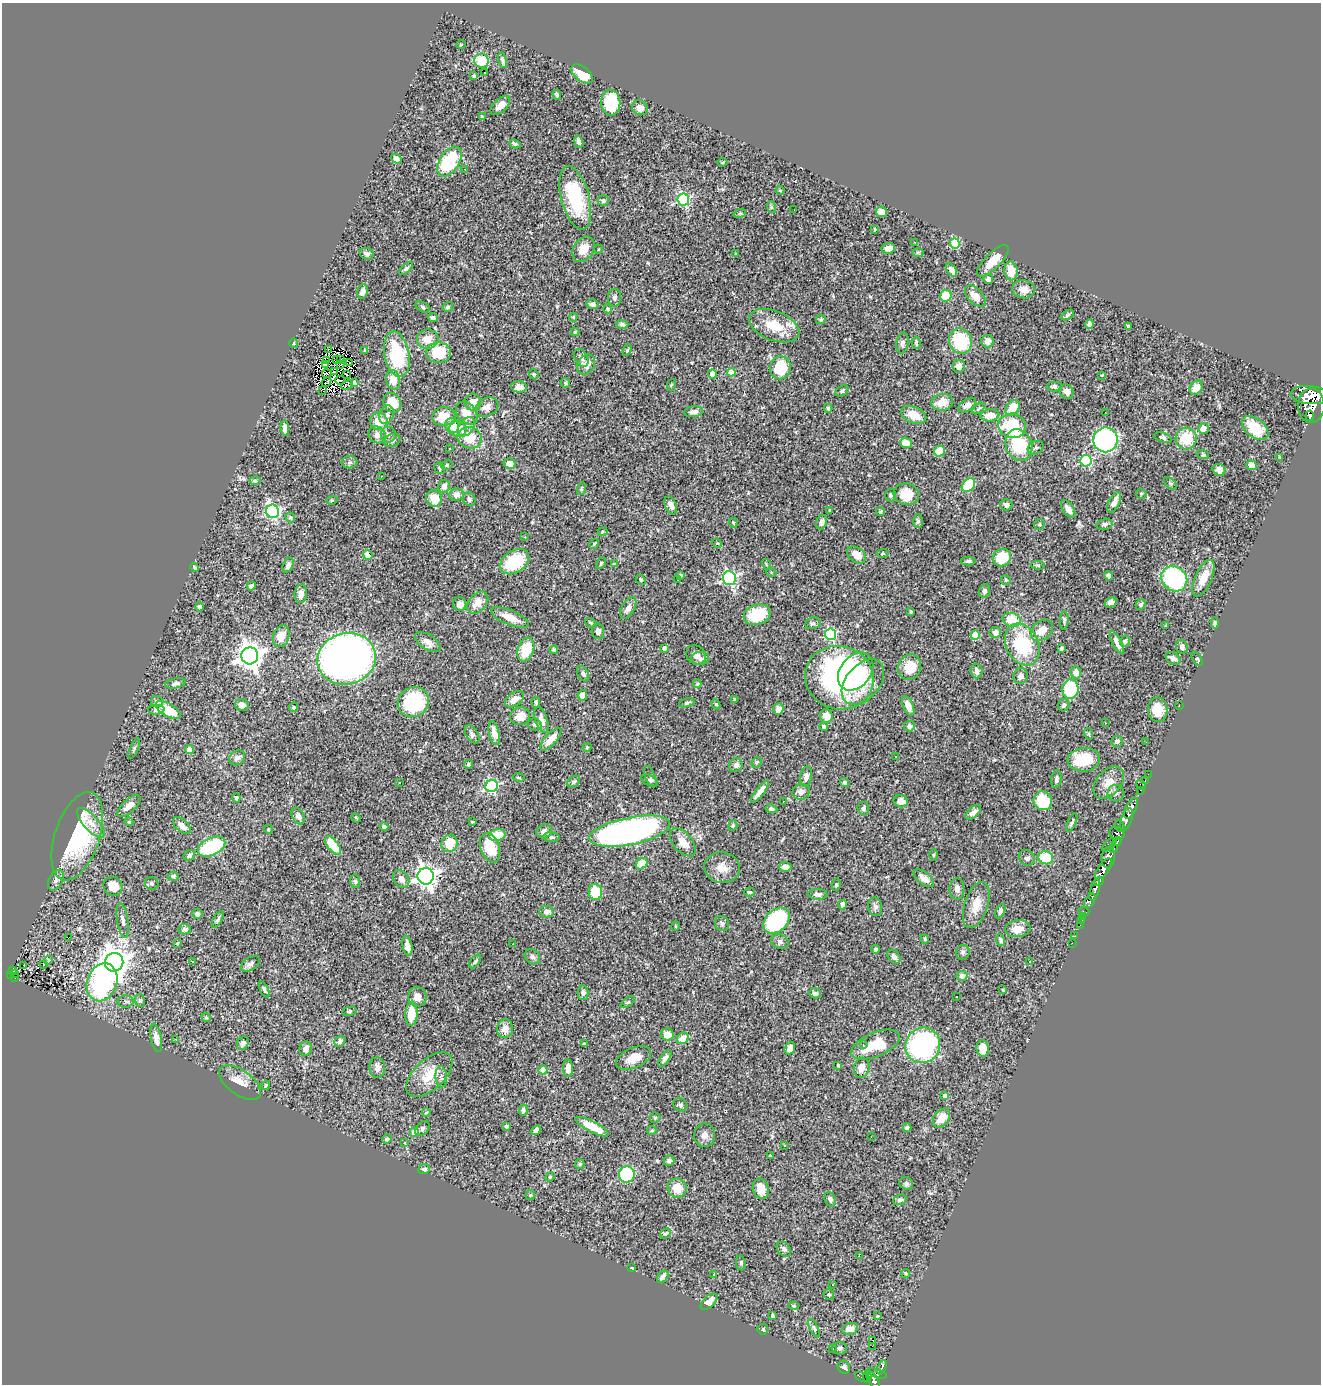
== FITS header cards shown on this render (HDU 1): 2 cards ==
NAXIS1  =                 1319
NAXIS2  =                 1382

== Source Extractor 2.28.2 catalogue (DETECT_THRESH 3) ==
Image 1319 x 1382 px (HDU 1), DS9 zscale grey, 1 PNG px = 1 image px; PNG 1323 x 1386 px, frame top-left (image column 1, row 1382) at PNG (2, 3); each listed source drawn as its Kron ellipse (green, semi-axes under 4 px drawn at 4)
Background 0.717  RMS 0.027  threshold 0.0795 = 3 sigma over >= 5 px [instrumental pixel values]
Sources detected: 507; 4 with non-positive FLUX_AUTO (blend fragments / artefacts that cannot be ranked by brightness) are neither listed nor drawn; of the other 503, the 500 brightest by FLUX_AUTO listed and drawn (3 fainter detections omitted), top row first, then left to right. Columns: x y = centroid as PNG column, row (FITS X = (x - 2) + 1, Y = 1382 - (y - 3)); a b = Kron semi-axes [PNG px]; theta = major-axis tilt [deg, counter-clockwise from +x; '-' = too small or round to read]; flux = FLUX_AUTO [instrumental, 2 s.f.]
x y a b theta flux
461 44 5 3 - 1.4
502 60 8 4 -75 4.4
481 61 7 7 - 37
485 73 3 2 - 3.7
582 74 12 7 -38 44
474 76 4 3 - 2.2
557 95 5 4 - 2.8
611 103 13 9 -89 74
500 105 12 6 44 13
640 108 8 7 - 10
482 117 4 3 - 2.2
579 142 6 4 -70 6.1
515 144 6 4 -26 3.4
396 159 5 4 - 8.7
449 161 16 9 57 120
723 162 5 3 - 2
465 169 3 2 - 2.3
780 190 4 4 - 1.9
575 198 32 14 -75 110
683 199 6 5 - 240
603 201 5 5 - 4
771 207 6 4 -72 2.1
794 210 3 2 - 2.1
881 212 6 5 - 14
740 213 6 4 18 2.2
875 229 4 2 - 1.3
914 243 3 2 - 0.94
955 243 5 5 - 100
888 248 7 5 11 7.9
583 249 13 10 56 28
599 249 4 3 - 1.4
918 252 6 4 1 2
367 254 7 5 -20 4.6
736 254 3 2 - 1.8
993 261 21 7 45 25
406 268 8 4 41 4.2
952 270 8 4 -57 7.4
1011 271 9 6 -84 24
988 279 5 4 - 7.7
1024 289 11 9 -10 17
362 291 7 5 75 9
946 296 6 5 - 47
975 296 13 7 -45 20
614 298 9 6 90 5.3
593 304 6 5 - 7.2
423 307 7 5 -29 3.1
448 307 5 4 - 3.2
608 309 4 4 - 5
1067 315 7 4 29 3.1
573 317 4 4 - 1.6
433 318 5 4 - 4.4
821 319 5 4 - 2.7
622 324 6 4 -3 6.7
1089 324 5 4 - 5.7
774 326 26 15 -21 54
1128 326 3 3 - 3.6
575 332 4 4 - 2.1
428 339 10 9 - 22
960 341 13 11 -67 110
987 341 6 6 - 13
294 343 5 3 - 1.7
902 343 10 6 81 5.8
916 343 6 2 -84 2.7
328 349 2 2 - 1.4
365 350 4 3 - 2
627 350 6 4 63 2.5
438 353 12 10 -4 68
397 354 23 12 -79 110
581 358 9 6 -59 7
336 360 3 2 - 1.6
341 360 3 2 - 1.9
326 361 4 2 - 1.7
350 363 3 2 - 1.5
340 364 3 2 - 0.65
586 364 10 8 58 16
325 365 4 2 - 0.94
959 366 6 6 - 11
780 368 11 10 - 72
335 372 4 2 - 0.58
731 372 4 4 - 26
327 374 5 2 - 2.1
346 374 3 2 - 1.1
534 374 5 4 - 2.4
712 374 4 4 - 20
1102 375 3 2 - 1.4
340 380 4 2 - 1.1
393 380 10 7 -77 24
326 382 5 2 - 2.2
354 383 3 2 - 2.1
565 383 5 4 - 2.2
347 385 6 4 26 5.2
671 385 6 3 71 1.8
1054 386 7 5 -1 6.3
519 387 8 5 -1 8.2
1196 388 8 6 48 21
323 391 3 2 - 2.7
842 391 7 4 31 3.3
1066 391 8 6 -50 9.1
1310 395 19 9 -5 2200
473 402 8 8 - 17
942 402 11 8 10 24
392 403 10 8 -64 45
967 405 10 5 34 8.8
1311 406 17 13 90 2300
487 407 12 9 29 13
828 408 4 3 - 2.8
1013 408 8 6 54 41
979 409 7 4 43 3
694 412 9 5 7 9.2
1105 412 2 2 - 11
467 413 12 9 -50 24
387 415 9 7 69 6.9
914 415 13 8 -24 29
990 415 9 6 8 18
444 416 11 9 9 40
1310 416 5 3 - 350
379 421 9 8 - 29
452 426 7 7 - 18
1012 426 14 12 -15 90
466 427 11 7 51 11
285 428 8 4 -82 8.1
1203 428 5 5 - 18
1255 428 15 9 -39 41
458 429 8 8 - 29
377 435 9 8 - 9.5
388 435 8 7 - 6.4
470 438 12 10 -17 39
1163 438 9 5 -22 4.6
1186 438 11 10 - 50
392 440 8 6 28 5.2
1106 440 12 12 - 340
906 443 6 5 - 20
1019 445 16 13 -71 110
1036 448 8 6 30 4.9
450 449 2 2 - 1.4
939 451 5 5 - 36
1203 455 6 4 -17 2.3
1280 457 4 3 - 1.8
1086 461 6 5 - 180
350 462 8 6 1 4.5
510 463 6 5 - 14
447 465 6 4 12 3
1252 465 5 4 - 16
440 468 6 5 - 2.7
1219 470 6 5 - 9.7
381 477 3 2 - 1.1
255 481 6 4 -3 3.3
1171 484 8 4 -45 2.9
968 485 7 5 45 80
444 486 6 6 - 9.2
581 489 6 4 75 2.6
456 494 7 6 - 11
906 494 13 11 -14 41
1141 494 5 5 - 2.5
891 495 6 5 - 3.5
434 499 8 7 - 31
469 499 7 6 - 4.8
332 500 5 3 - 1.5
1114 502 11 5 65 13
671 505 9 5 -67 13
1006 505 6 5 - 7.2
1068 509 10 5 -56 11
829 510 3 3 - 1.6
273 511 7 6 - 300
880 512 5 3 - 2.9
290 518 5 4 - 2.4
918 521 7 5 -90 3.7
822 522 7 5 70 7.7
733 523 5 4 - 2.1
1039 524 6 5 - 2.4
1105 524 8 5 16 5.1
603 532 5 4 - 2.1
525 537 3 3 - 1.5
717 543 5 4 - 1.7
594 544 5 3 - 2.2
883 553 6 4 4 2.1
368 555 5 4 - 12
857 555 10 7 -36 23
1002 558 9 8 - 46
968 561 7 4 0 3.9
515 562 16 11 33 87
601 563 6 4 59 2.4
614 564 4 3 - 2
766 564 5 3 - 1.6
288 565 8 5 65 6.8
1038 565 7 3 -8 2.3
195 567 4 3 - 2.4
771 572 5 3 - 1.6
680 575 4 3 - 3.1
1109 576 5 4 - 4.2
729 578 6 6 - 370
1203 578 20 8 66 27
678 579 3 2 - 2.8
1174 579 14 12 -38 220
641 580 5 4 - 2.5
1006 580 5 4 - 2.2
251 586 5 3 - 4.7
985 591 7 5 69 5.1
301 594 9 6 82 13
1111 602 6 4 25 9.6
478 603 12 8 48 20
460 604 7 6 - 13
1140 604 5 4 - 3.5
199 607 4 4 - 5.2
628 608 12 6 61 9.6
911 612 3 3 - 2.6
757 615 14 10 19 70
510 617 20 7 -22 26
1012 620 9 7 -15 51
1064 620 9 4 87 3.5
591 623 6 4 -32 2.2
813 623 8 5 14 3.9
1215 623 5 3 - 2.8
1166 626 4 3 - 2.2
1042 630 12 9 41 22
598 631 8 6 -84 7
995 633 6 5 - 12
830 634 5 5 - 200
975 635 4 4 - 46
281 636 11 8 73 26
1125 641 5 5 - 4.5
428 642 14 7 -32 15
1117 642 12 4 -63 12
1022 644 22 16 -64 110
1182 647 7 6 - 6.7
664 648 4 4 - 13
1061 648 4 3 - 3
526 649 12 8 71 50
554 650 4 4 - 3.6
696 655 10 9 - 10
250 656 8 8 - 1900
347 659 29 25 16 1200
700 659 9 6 5 6.5
1173 659 8 5 -31 7.2
1197 659 7 4 -55 2.6
910 667 13 11 66 37
976 671 7 6 - 7.4
856 672 21 15 52 73
1076 672 6 5 - 13
583 674 8 5 -62 4.6
1021 676 8 7 - 8.6
839 678 34 31 -15 440
863 682 26 17 50 55
175 683 10 5 11 5
697 684 4 4 - 2.5
1070 689 10 8 89 130
582 695 5 4 - 15
514 699 11 6 35 16
734 699 3 2 - 2.1
157 702 6 5 - 7.2
413 702 16 14 31 140
536 702 5 4 - 3.4
687 703 8 4 16 3
716 704 5 4 - 2.5
242 705 7 6 - 10
1064 705 6 5 - 4.7
908 706 10 5 -67 13
1179 706 3 2 - 120
294 707 5 4 - 3.1
778 709 6 5 - 8.7
156 710 8 4 2 4.8
168 710 14 6 -30 48
1158 710 12 10 -86 36
520 716 10 9 - 18
826 716 7 6 - 14
541 720 13 6 -72 12
1105 723 2 2 - 1
535 725 7 6 - 4.2
824 726 4 4 - 2.7
909 726 5 5 - 6.5
494 733 12 5 -78 14
472 734 10 6 -57 5.6
1089 734 6 3 -72 2
551 739 14 6 48 23
1117 741 6 5 - 4.2
1146 742 2 2 - 1
587 747 4 4 - 1.8
134 749 11 3 67 2.9
189 749 4 4 - 26
895 757 3 3 - 3.7
237 758 8 6 40 6.7
1084 760 16 11 5 66
757 762 5 5 - 3.4
468 764 4 4 - 2.7
736 765 7 6 - 6.6
1148 774 2 2 - 8.3
519 777 6 3 -10 1.9
650 777 11 5 -68 5.7
806 777 10 6 80 11
1056 779 9 5 85 4.6
650 780 9 5 -28 4.6
1145 781 3 2 - 3.4
399 782 3 2 - 2.1
574 782 7 5 37 3.4
845 782 5 4 - 4.1
1109 783 18 12 48 24
1141 785 6 2 -45 30
492 786 6 6 - 210
1140 790 3 2 - 21
760 792 13 4 52 12
801 792 9 7 20 11
1116 793 8 8 - 6.7
236 798 4 3 - 3.2
783 801 2 2 - 1.1
901 801 7 6 - 12
1043 801 9 9 - 74
129 806 14 6 43 14
863 808 7 6 - 4.2
1131 808 11 5 65 1000
771 809 6 4 -12 3.5
973 812 9 5 42 8.4
298 816 9 6 -60 8
356 818 5 4 - 1.8
1127 819 12 5 71 810
129 822 4 4 - 1.7
473 822 3 2 - 1.9
1072 822 10 3 67 3
91 823 19 7 -48 18
182 826 11 6 -42 14
733 826 5 4 - 2.3
1120 826 6 3 -57 110
384 827 4 4 - 4.5
268 829 4 3 - 1.6
544 831 8 7 - 8.5
630 831 41 13 11 700
1117 833 7 6 - 410
497 835 8 5 13 35
77 836 46 22 71 190
552 837 8 5 -7 3.9
1117 841 5 3 - 260
683 842 17 9 -50 21
450 843 9 8 - 37
333 845 10 5 -52 60
1109 845 8 4 40 130
211 847 15 8 26 140
490 848 15 9 -71 53
1114 849 3 2 - 12
189 855 6 5 - 4.7
933 855 5 3 - 2.1
1027 858 8 7 - 5
1046 858 7 6 - 53
1108 858 11 6 84 590
642 864 6 5 - 33
785 867 6 5 - 12
722 868 18 15 -11 23
1103 869 12 5 54 1300
173 876 6 4 -7 3
426 876 8 8 - 1200
924 878 12 6 -38 12
401 879 9 7 -52 11
56 880 11 7 60 6.9
355 881 6 5 - 3.5
1099 882 5 3 - 420
152 883 7 6 - 4
836 885 6 4 79 3.2
113 886 10 9 - 23
957 889 10 7 89 8.6
1095 890 11 4 75 770
595 892 8 7 - 52
750 892 5 4 - 3
818 894 9 5 0 7.7
1090 901 8 4 60 180
842 905 5 4 - 7.9
976 905 24 11 72 28
875 907 9 7 -79 7.1
1000 911 7 4 62 4.7
1084 911 5 2 - 10
547 912 7 6 - 10
197 914 5 5 - 4.8
1083 916 4 2 - 36
218 919 9 4 59 3.6
1082 920 3 2 - 4.6
123 921 17 5 -81 8.6
777 921 15 11 43 230
722 923 8 7 - 4.8
1080 925 2 2 - 6.9
676 926 5 3 - 1.6
185 929 6 5 - 6.2
1018 929 13 8 9 23
1075 936 2 2 - 7.6
69 937 2 2 - 0.98
925 939 4 3 - 2.2
1001 940 6 4 -72 5.3
780 941 9 7 -24 5.8
177 943 4 3 - 1.8
1072 943 2 2 - 4.1
513 944 2 2 - 1.2
407 946 10 4 -78 13
876 949 4 4 - 3.2
963 952 7 6 - 4.5
532 957 8 7 - 5.2
894 957 8 5 -52 7.2
48 960 5 4 - 2.1
192 961 3 2 - 1.2
475 961 8 4 52 3
114 962 9 9 - 2500
1029 962 3 2 - 1.1
44 964 3 3 - 15
251 964 10 6 33 6.6
24 965 3 2 - 6.5
12 971 4 3 - 5.8
14 973 3 2 - 5.8
10 975 4 3 - 32
962 976 5 5 - 9.2
15 978 3 2 - 7.2
102 982 19 15 70 320
264 989 8 4 -62 4
1003 990 4 2 - 1.6
583 993 7 5 -90 5.9
815 993 6 5 - 5.3
417 997 10 9 - 15
956 997 3 3 - 6.1
140 1001 7 5 -75 3.1
126 1002 8 6 -3 4.4
628 1002 8 4 35 3.3
349 1011 7 4 11 3
411 1014 12 6 87 43
206 1017 5 4 - 2.1
505 1029 9 8 - 15
667 1035 6 6 - 17
156 1038 14 5 -80 12
683 1038 6 5 - 23
175 1040 4 2 - 1.3
340 1041 6 4 43 6.2
243 1043 7 5 62 5.8
584 1044 4 3 - 3.4
863 1044 3 3 - 2.3
876 1045 26 12 23 63
923 1045 18 17 - 340
790 1048 7 5 67 13
983 1048 8 6 -82 25
306 1049 7 6 - 8
634 1058 18 10 24 25
665 1058 10 4 55 6.9
838 1065 4 4 - 2
377 1067 10 8 -84 10
568 1068 9 5 -89 12
862 1068 10 7 78 12
543 1070 4 4 - 26
429 1075 28 15 43 41
441 1077 10 6 -86 5.4
240 1083 24 12 -35 22
266 1085 5 3 - 2.4
945 1096 4 4 - 9.6
680 1105 7 6 - 4.3
523 1110 6 4 82 5.3
426 1113 4 2 - 1.3
655 1118 5 5 - 2.6
941 1118 11 7 54 23
506 1126 3 3 - 2.4
592 1127 18 5 -27 40
422 1128 8 6 49 4
907 1128 4 3 - 4.7
536 1130 5 4 - 6.5
652 1130 5 4 - 2
414 1132 4 4 - 34
705 1135 12 10 83 9.8
871 1137 3 2 - 1.6
387 1139 5 4 - 3.5
404 1142 3 3 - 1.4
784 1146 3 2 - 2.2
770 1156 3 3 - 2.5
669 1161 5 5 - 6.4
580 1164 5 4 - 2.1
424 1169 5 5 - 4.7
627 1174 8 8 - 110
550 1177 5 4 - 1.6
906 1184 7 6 - 3.9
677 1188 9 9 - 31
761 1189 10 7 -71 24
530 1195 5 4 - 1.9
830 1199 7 5 -64 5.6
900 1200 7 5 21 5
666 1233 6 4 34 2.4
784 1249 8 6 -46 5.9
859 1255 3 2 - 1.9
741 1263 7 5 -82 3
632 1268 3 2 - 1.2
906 1273 5 4 - 2.2
714 1275 3 3 - 1.5
663 1277 7 5 50 8.3
833 1285 3 3 - 2.5
829 1295 6 5 - 2.8
709 1302 10 5 43 14
793 1306 5 4 - 2.5
773 1316 4 3 - 3.2
877 1316 3 3 - 1.2
814 1328 10 4 -64 4.4
763 1329 5 5 - 2.2
850 1329 8 5 12 14
872 1340 3 3 - 13
872 1346 2 2 - 2400
832 1348 3 2 - 2.2
840 1348 7 6 - 4.8
844 1367 7 6 - 5.3
882 1367 7 3 65 97
877 1373 10 4 -16 180
862 1377 8 3 -22 67
867 1377 6 3 -88 120
873 1380 10 5 -57 460
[3 fainter detections neither listed nor drawn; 4 non-positive-flux detections neither listed nor drawn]